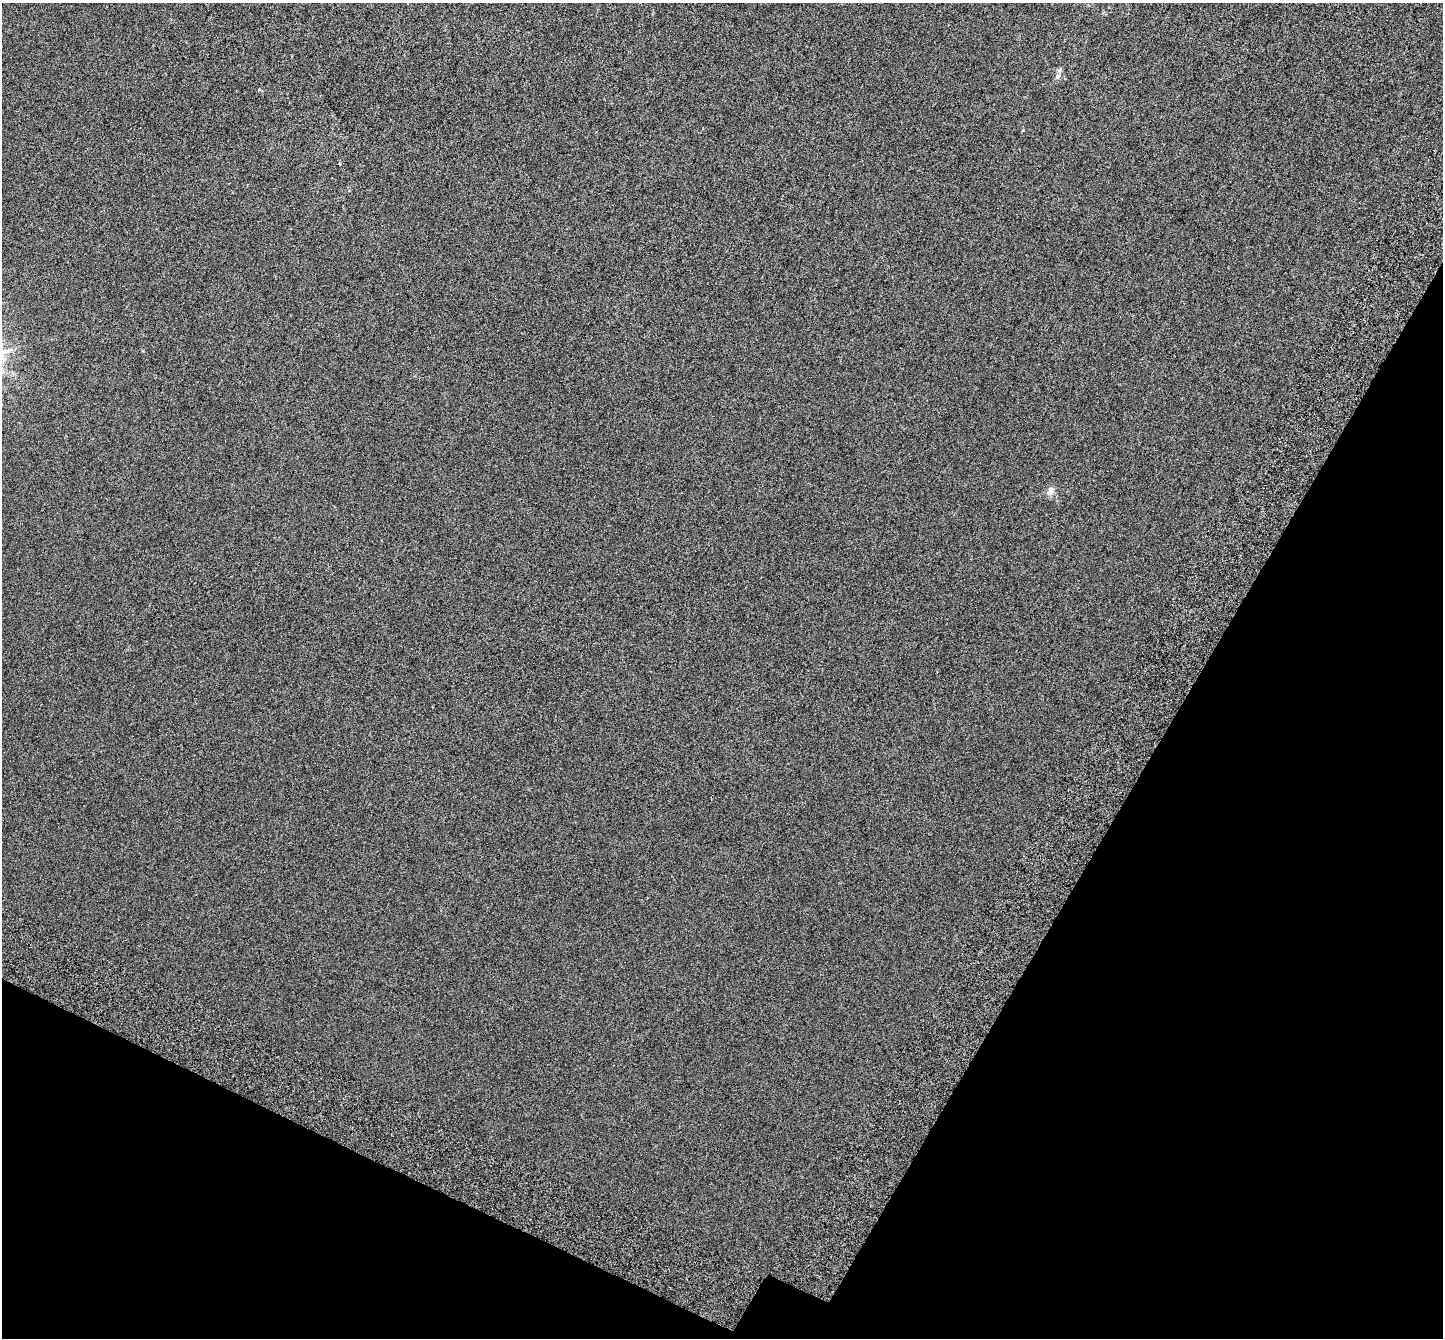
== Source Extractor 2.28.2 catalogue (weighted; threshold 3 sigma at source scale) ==
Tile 15 of 4 x 4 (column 3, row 4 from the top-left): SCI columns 3000-4440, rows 396-1731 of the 5974 x 6071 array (HDU 1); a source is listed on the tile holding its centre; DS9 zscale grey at full resolution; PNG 1445 x 1340 px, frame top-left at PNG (2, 3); no overlay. Shown black and unused: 25% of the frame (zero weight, under 3 of 6 exposures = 6% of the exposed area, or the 3 px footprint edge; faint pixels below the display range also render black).
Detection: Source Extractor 2.28.2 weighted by HDU 2 'WHT'; one run over the whole footprint, this tile lists its part. Background 0.00107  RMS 0.0049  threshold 0.02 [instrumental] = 3 sigma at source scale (4.09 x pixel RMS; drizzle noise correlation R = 1.36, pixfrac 0.8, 0.0396/0.0396 arcsec/px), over >= 5 px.
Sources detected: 3; all 3 listed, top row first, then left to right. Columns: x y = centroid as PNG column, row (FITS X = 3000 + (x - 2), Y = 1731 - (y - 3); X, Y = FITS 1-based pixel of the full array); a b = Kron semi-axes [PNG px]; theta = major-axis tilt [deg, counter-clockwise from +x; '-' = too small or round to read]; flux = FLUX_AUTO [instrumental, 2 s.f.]
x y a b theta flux
1060 70 6 6 - 0.81
1058 76 8 5 27 1
1051 490 12 8 75 2.1